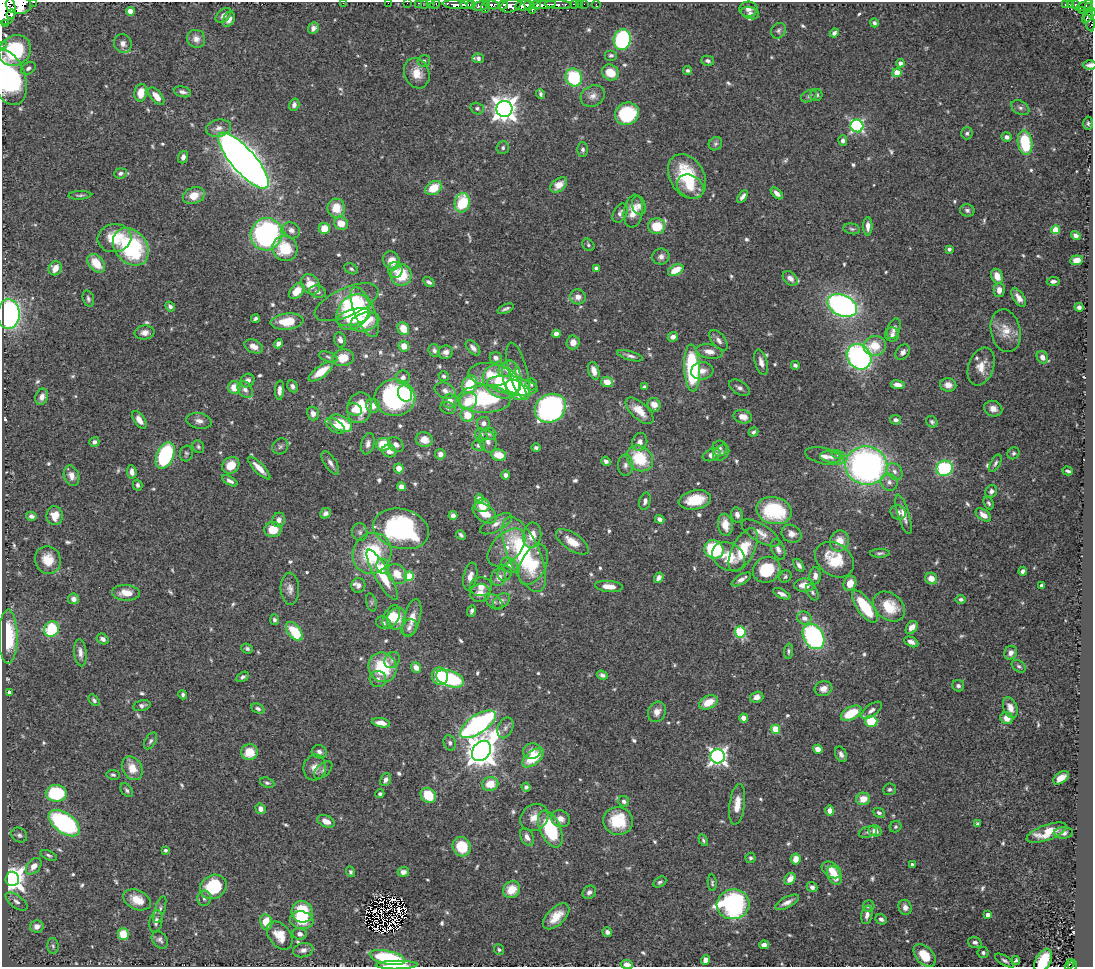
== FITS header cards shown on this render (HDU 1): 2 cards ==
NAXIS1  =                 1091
NAXIS2  =                  965

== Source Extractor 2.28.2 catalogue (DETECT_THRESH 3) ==
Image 1091 x 965 px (HDU 1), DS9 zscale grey, 1 PNG px = 1 image px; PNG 1095 x 969 px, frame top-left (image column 1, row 965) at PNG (2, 2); each listed source drawn as its Kron ellipse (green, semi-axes under 4 px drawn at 4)
Background 0.826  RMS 0.028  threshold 0.0843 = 3 sigma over >= 5 px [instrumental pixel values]
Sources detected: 686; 2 with non-positive FLUX_AUTO (blend fragments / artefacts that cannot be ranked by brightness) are neither listed nor drawn; of the other 684, the 500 brightest by FLUX_AUTO listed and drawn (184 fainter detections omitted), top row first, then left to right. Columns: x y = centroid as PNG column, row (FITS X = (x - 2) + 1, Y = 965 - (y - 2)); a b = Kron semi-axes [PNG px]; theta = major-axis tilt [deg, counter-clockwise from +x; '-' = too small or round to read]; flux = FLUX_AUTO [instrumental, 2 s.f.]
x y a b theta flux
34 2 3 2 - 51
343 3 2 2 - 3.7
388 3 2 2 - 7.4
407 3 2 2 - 4.2
418 3 2 2 - 9.6
425 3 2 2 - 12
431 3 2 2 - 16
435 4 5 3 - 22
466 4 6 4 2 760
492 4 8 4 -13 780
574 4 3 3 - 22
579 4 2 2 - 12
584 4 2 2 - 12
596 4 4 3 - 11
1065 4 3 3 - 17
1071 4 4 3 - 140
18 5 13 9 -5 3500
455 5 13 4 -5 1000
471 5 4 3 - 300
503 5 5 4 - 240
523 5 8 5 11 2200
528 5 6 3 -78 840
537 5 5 3 - 670
545 5 11 4 8 1400
558 5 13 4 -2 460
1075 5 4 3 - 140
480 6 8 4 14 310
511 6 10 6 16 1000
1084 6 9 4 24 420
486 7 6 3 77 360
1088 8 5 4 - 240
5 9 16 11 -87 5100
748 9 9 7 3 8.5
532 10 3 2 - 290
1082 10 3 3 - 64
130 11 4 4 - 36
1091 12 4 3 - 250
750 13 9 6 -17 6.6
11 14 5 3 - 740
223 15 9 6 41 8.7
1087 17 7 3 54 240
229 19 8 5 65 10
1090 21 11 4 -80 290
5 23 2 2 - 8700
874 23 4 4 - 4.9
313 28 6 5 - 7.2
778 31 8 7 - 5.5
834 33 5 4 - 6
196 39 9 8 - 12
622 40 10 8 79 270
123 44 10 8 -62 11
2 46 2 2 - 12
15 51 17 14 37 120
611 55 6 5 - 4.1
478 58 6 5 - 5.7
424 61 6 5 - 4.3
708 61 6 5 - 5.5
900 63 4 4 - 9.2
1090 65 6 5 - 8.4
28 68 8 5 33 7
688 71 4 4 - 4.5
417 73 16 12 -69 29
610 73 9 7 -31 36
897 73 4 4 - 48
574 77 9 8 - 110
8 78 28 17 -71 260
182 92 9 5 -14 7.4
141 93 9 6 80 28
540 94 5 3 - 4.6
816 95 6 6 - 6.5
156 96 10 5 -50 23
593 96 12 10 27 13
809 96 8 5 28 4.4
294 105 6 5 - 7.6
477 108 6 5 - 5.5
1020 108 10 6 -30 6.5
504 109 8 8 - 1900
627 114 12 11 - 140
1088 123 7 4 -88 3.8
857 126 6 6 - 310
219 128 12 8 13 13
967 133 6 5 - 4.7
1007 137 5 4 - 7.4
843 141 5 4 - 7.6
1025 143 12 7 -82 100
715 144 7 6 - 4.7
503 148 6 6 - 5
583 149 7 5 -90 5.7
183 157 6 4 72 7.8
243 161 36 11 -49 3000
120 173 6 5 - 5.8
687 176 24 17 -59 110
559 185 9 6 38 20
690 186 14 11 -30 29
434 188 9 6 31 44
777 193 7 4 -45 9.7
80 195 11 3 3 4.4
194 196 11 8 21 29
743 196 7 4 53 8.3
462 203 9 7 78 100
639 206 9 7 -72 10
336 208 9 9 - 40
967 210 7 6 - 5.5
633 211 16 9 82 31
620 213 10 6 61 8.2
341 223 7 6 - 30
657 226 8 8 - 57
868 226 9 4 90 11
324 229 5 5 - 35
852 229 8 5 -11 4.3
291 230 9 7 -37 9.1
1056 230 4 4 - 53
266 234 16 15 - 420
1076 235 5 4 - 7.6
115 238 17 14 7 53
588 245 7 5 -46 4
131 247 21 16 -49 210
285 248 13 12 - 70
949 249 4 4 - 4.7
661 257 8 8 - 8.4
1076 260 6 5 - 21
392 261 10 8 -64 26
96 263 11 7 -49 44
55 268 7 6 - 19
596 268 4 4 - 7.3
351 269 7 5 -28 4.2
395 270 8 7 - 8.6
676 270 8 5 28 37
401 275 11 10 - 66
997 276 8 5 -65 23
790 278 8 6 -42 11
1053 281 6 4 4 7
429 282 6 4 -32 5.4
310 284 11 8 -55 35
999 290 7 5 89 13
297 291 9 6 49 30
318 292 8 6 -15 8.4
578 297 8 7 - 12
1019 298 10 5 -57 14
88 299 8 5 -73 5
347 302 34 14 24 73
842 305 16 10 -24 620
170 307 5 4 - 5.6
1079 307 4 4 - 6.8
506 309 8 3 24 4.5
353 312 19 15 52 120
365 312 27 10 -67 100
9 314 15 11 87 460
353 317 17 8 14 63
255 319 4 3 - 4.2
287 321 16 8 7 53
365 322 15 9 17 70
403 329 6 5 - 31
894 329 11 6 71 8.3
1006 331 21 14 -79 33
145 333 10 7 5 12
556 334 4 4 - 12
892 335 7 7 - 6.8
673 337 5 4 - 9.2
340 340 8 6 -75 8.1
719 340 12 6 -51 9.7
573 342 7 6 - 16
278 344 5 4 - 8.5
254 346 10 6 -24 15
404 346 5 5 - 20
875 346 11 10 - 42
473 348 9 5 -47 7.8
434 350 6 5 - 5.2
709 351 13 7 -10 17
446 352 7 6 - 10
903 352 8 6 51 8.5
630 356 13 4 -15 7.1
328 357 9 5 -19 4.1
859 357 13 11 -49 510
1042 357 6 5 - 12
343 358 11 8 10 30
496 358 6 5 - 7.8
761 362 13 6 -74 12
795 365 4 3 - 5.9
981 367 19 12 70 26
692 368 23 8 -87 210
507 369 10 7 28 22
518 371 29 9 -75 19
594 371 9 5 -72 19
702 371 11 8 5 15
321 372 14 5 36 37
490 374 21 11 -5 46
444 376 5 4 - 3.9
403 377 7 7 - 8
512 377 17 9 -79 34
248 381 7 6 - 12
501 382 20 15 -33 77
607 382 6 5 - 22
470 384 9 7 70 76
531 384 6 5 - 4.1
898 385 7 4 -7 12
948 385 8 6 -9 15
292 386 6 5 - 6.5
512 386 25 9 -8 150
234 387 6 6 - 32
644 387 4 4 - 4.5
739 388 11 6 -31 7.9
245 390 9 6 -53 10
280 390 9 4 86 9.1
516 390 12 8 -43 83
445 391 10 7 -21 8.9
405 393 8 6 -62 71
42 397 8 6 70 9.6
395 398 20 18 1 300
484 399 26 13 -1 190
450 401 7 7 - 13
468 401 9 8 - 40
654 405 7 6 - 20
373 406 7 6 - 14
360 408 15 12 78 70
448 408 8 5 -21 4.5
550 408 16 13 31 520
993 409 9 7 -24 12
354 410 7 6 - 14
639 411 17 8 -42 33
313 413 7 6 - 10
467 415 7 6 - 36
743 417 9 6 -13 18
139 420 10 5 -56 14
896 420 5 4 - 7.3
199 421 13 8 -10 11
932 422 6 5 - 3.8
341 423 12 7 -30 81
483 423 6 6 - 8.6
335 426 11 6 -35 15
753 432 5 4 - 4.4
489 434 8 6 -1 5
481 435 6 6 - 6
424 440 8 7 - 18
488 441 12 8 -70 11
94 442 5 5 - 6.9
640 442 9 7 72 12
368 444 11 6 78 8.8
383 444 7 6 - 40
396 445 9 6 -38 10
478 445 6 5 - 5.5
280 446 8 7 - 5.3
198 447 6 5 - 3.7
536 448 4 3 - 5
720 448 8 7 - 6
389 451 7 6 - 11
721 453 9 6 45 5.6
1013 453 6 5 - 4.3
186 454 8 6 76 4
440 454 5 5 - 9
165 455 14 8 66 250
499 455 7 5 -13 40
712 455 9 5 20 14
838 455 6 4 -18 4
824 456 20 8 -13 15
831 457 10 5 -8 8.6
640 458 14 11 -42 85
606 461 5 4 - 7.5
330 463 13 6 -57 9.1
995 463 9 5 61 5
231 465 9 8 - 30
625 465 10 7 88 9.1
866 466 21 19 -11 720
259 468 15 5 -45 22
399 468 5 4 - 19
944 468 8 7 - 160
894 471 9 7 -47 9.7
1068 471 5 3 - 4.5
132 472 7 5 -82 11
506 475 4 4 - 7.3
71 476 10 7 -71 14
230 481 8 4 -30 6.9
889 482 9 8 - 10
138 485 5 4 - 4.8
401 487 5 4 - 12
991 491 7 5 57 6.6
479 498 4 4 - 9.3
695 500 16 9 10 57
645 501 9 5 75 7.7
989 503 7 4 -62 3.8
482 505 7 7 - 27
774 511 17 13 -13 140
898 512 8 7 - 8.4
325 513 6 5 - 6.8
484 513 13 8 -35 28
904 514 20 6 -73 16
453 515 4 4 - 9.1
737 515 7 6 - 7.4
983 515 9 5 -36 15
31 516 5 4 - 6
55 516 9 8 - 21
660 519 5 4 - 8
279 520 7 6 - 11
496 524 17 7 29 14
725 525 11 7 -80 25
401 529 28 19 -13 320
273 530 8 7 - 37
360 532 9 8 - 6.2
760 533 22 8 -31 19
791 534 10 8 -28 13
461 535 5 3 - 4.5
532 535 13 9 81 27
839 541 10 9 - 27
572 542 19 8 -34 31
507 547 23 14 45 37
714 549 10 9 - 150
778 549 11 6 -65 9.3
743 550 24 11 63 62
372 553 21 19 63 140
880 553 10 4 1 4.5
524 554 40 16 -66 240
729 557 17 13 -30 42
48 560 14 12 -66 35
835 560 21 16 -34 69
510 565 9 6 -36 8.1
533 565 22 12 64 62
799 565 7 4 -58 7.3
383 566 7 6 - 11
767 570 14 12 33 78
1023 571 4 3 - 5.9
505 573 7 6 - 5.5
397 574 11 8 -47 30
382 575 28 7 -60 67
409 576 5 4 - 88
470 576 14 6 79 16
815 576 8 5 87 10
499 577 9 7 75 15
785 577 6 5 - 4
659 578 5 4 - 7.9
741 579 11 5 31 11
931 579 6 5 - 19
850 583 7 6 - 22
358 585 7 7 - 7.5
804 585 10 6 0 24
1041 585 3 3 - 6
609 586 14 5 -5 20
481 587 11 9 4 17
290 589 16 9 -87 13
812 592 9 5 -60 4.8
126 593 14 8 -4 28
480 593 10 8 14 16
782 594 9 4 -26 9.8
74 599 5 5 - 12
961 599 5 4 - 4.8
501 601 10 6 40 8.5
371 602 9 5 -77 3.8
494 602 10 6 -37 5.8
865 607 19 7 -54 98
889 607 17 13 -37 60
472 611 6 4 68 5
391 617 12 7 62 30
412 618 19 8 76 23
804 618 7 6 - 12
396 619 11 9 71 37
274 620 5 4 - 5.1
383 623 7 6 - 5.1
912 627 7 5 54 15
409 628 9 7 56 7.8
52 629 8 7 - 99
294 631 11 6 -53 87
740 632 5 5 - 150
8 637 27 9 -90 99
813 637 13 10 -60 320
103 639 6 5 - 7.6
911 642 7 4 -26 9.7
247 649 6 5 - 3.8
788 651 7 4 88 3.9
80 653 13 6 -84 11
1011 653 7 6 - 10
392 660 8 7 - 7.7
1019 666 8 5 -38 4.6
382 667 15 13 -61 100
416 667 5 4 - 18
602 675 6 4 -22 6.1
440 676 9 8 - 50
243 677 7 4 30 5.1
378 679 8 8 - 8.6
450 679 14 8 -19 230
958 686 6 5 - 5.2
823 689 9 7 15 14
9 692 4 4 - 9.5
183 695 5 4 - 4.5
757 697 6 5 - 11
94 700 6 4 -49 4.6
708 702 10 6 25 32
142 706 9 5 13 6.8
1010 708 11 6 -69 15
258 709 7 4 -22 5.1
871 710 12 6 36 8.9
657 712 10 8 62 15
851 713 11 6 28 61
743 718 4 4 - 14
1007 718 6 6 - 17
871 721 6 5 - 71
381 723 9 4 -10 16
478 724 20 9 34 500
505 728 11 7 65 8.4
776 729 4 4 - 71
151 741 9 5 58 4.9
450 743 8 6 -72 5.7
818 749 5 4 - 17
481 751 11 8 51 3700
532 751 9 7 14 12
249 752 8 8 - 39
319 752 7 6 - 7.6
841 754 8 5 -65 7.3
718 756 7 7 - 770
533 758 13 6 39 67
132 768 12 9 -61 31
315 768 13 11 75 18
323 770 11 6 42 7.1
113 775 7 5 -9 4.2
1061 778 9 5 34 18
386 780 7 5 58 9
267 783 7 5 -20 4.6
490 784 8 7 - 34
526 787 4 4 - 4.7
890 789 6 5 - 4.3
127 790 8 5 -52 4.7
56 793 10 8 -3 130
380 794 5 4 - 4.2
428 795 8 7 - 54
863 799 7 6 - 24
624 801 5 5 - 6
737 804 20 7 82 25
261 809 5 5 - 12
830 811 5 4 - 14
879 813 6 4 -25 4.4
534 817 15 12 39 24
561 819 10 8 -24 14
326 821 9 5 -24 17
618 821 15 14 - 80
64 823 18 10 -36 330
977 824 4 4 - 3.8
895 827 6 5 - 3.8
550 829 19 10 -66 140
875 831 6 5 - 14
868 832 9 5 15 5.3
1047 833 21 7 20 32
1063 833 10 5 3 7.3
19 835 8 7 - 6.1
527 837 9 6 -62 10
703 840 6 4 -60 3.8
462 847 10 9 - 59
165 850 3 3 - 4.7
49 855 9 4 -24 4.5
750 858 5 5 - 4.1
796 859 6 5 - 14
912 865 4 4 - 4.3
34 866 9 6 49 17
831 870 10 7 -33 20
350 872 5 4 - 4
403 872 5 4 - 9.7
834 875 9 6 -60 34
12 879 7 7 - 1800
790 879 6 5 - 18
660 882 7 5 29 4.7
712 883 8 4 -85 3.8
213 887 14 11 31 110
812 887 5 5 - 7.5
511 890 9 8 - 35
589 892 7 6 - 7.1
204 898 7 7 - 6.3
137 900 14 9 -24 30
16 901 13 6 -37 9.1
787 902 13 5 27 12
733 904 16 15 - 340
869 906 6 5 - 6.1
905 907 7 6 - 10
160 909 14 5 73 6.4
302 912 11 10 - 91
867 915 9 5 78 11
988 915 4 4 - 11
556 916 16 8 44 32
881 919 6 5 - 6.4
302 920 12 8 -10 51
156 921 11 6 79 10
266 922 8 6 -79 37
37 926 7 6 - 11
607 932 5 4 - 5.5
123 934 6 5 - 49
300 934 7 5 -8 9.4
280 935 16 10 -52 28
160 940 9 7 -52 6.9
975 942 7 5 -17 7.7
764 945 5 4 - 10
53 946 8 5 -87 4
303 950 10 7 12 8.3
499 950 5 4 - 3.7
983 953 5 5 - 5.1
925 956 13 8 -47 45
387 958 18 6 -12 200
705 960 5 4 - 12
1016 960 4 4 - 3.8
1043 960 12 7 61 62
1005 961 11 4 -31 5.5
627 964 6 4 -5 10
1069 964 6 2 59 8.8
397 965 21 4 1 38
1073 965 5 3 - 16
At the frame edge (FLAGS 8, measured only in part): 18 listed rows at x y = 34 2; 343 3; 388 3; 407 3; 418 3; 425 3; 431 3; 18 5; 5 9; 1091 12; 2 46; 1090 65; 8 78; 925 956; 1043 960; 627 964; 397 965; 1073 965
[184 fainter detections neither listed nor drawn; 2 non-positive-flux detections neither listed nor drawn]